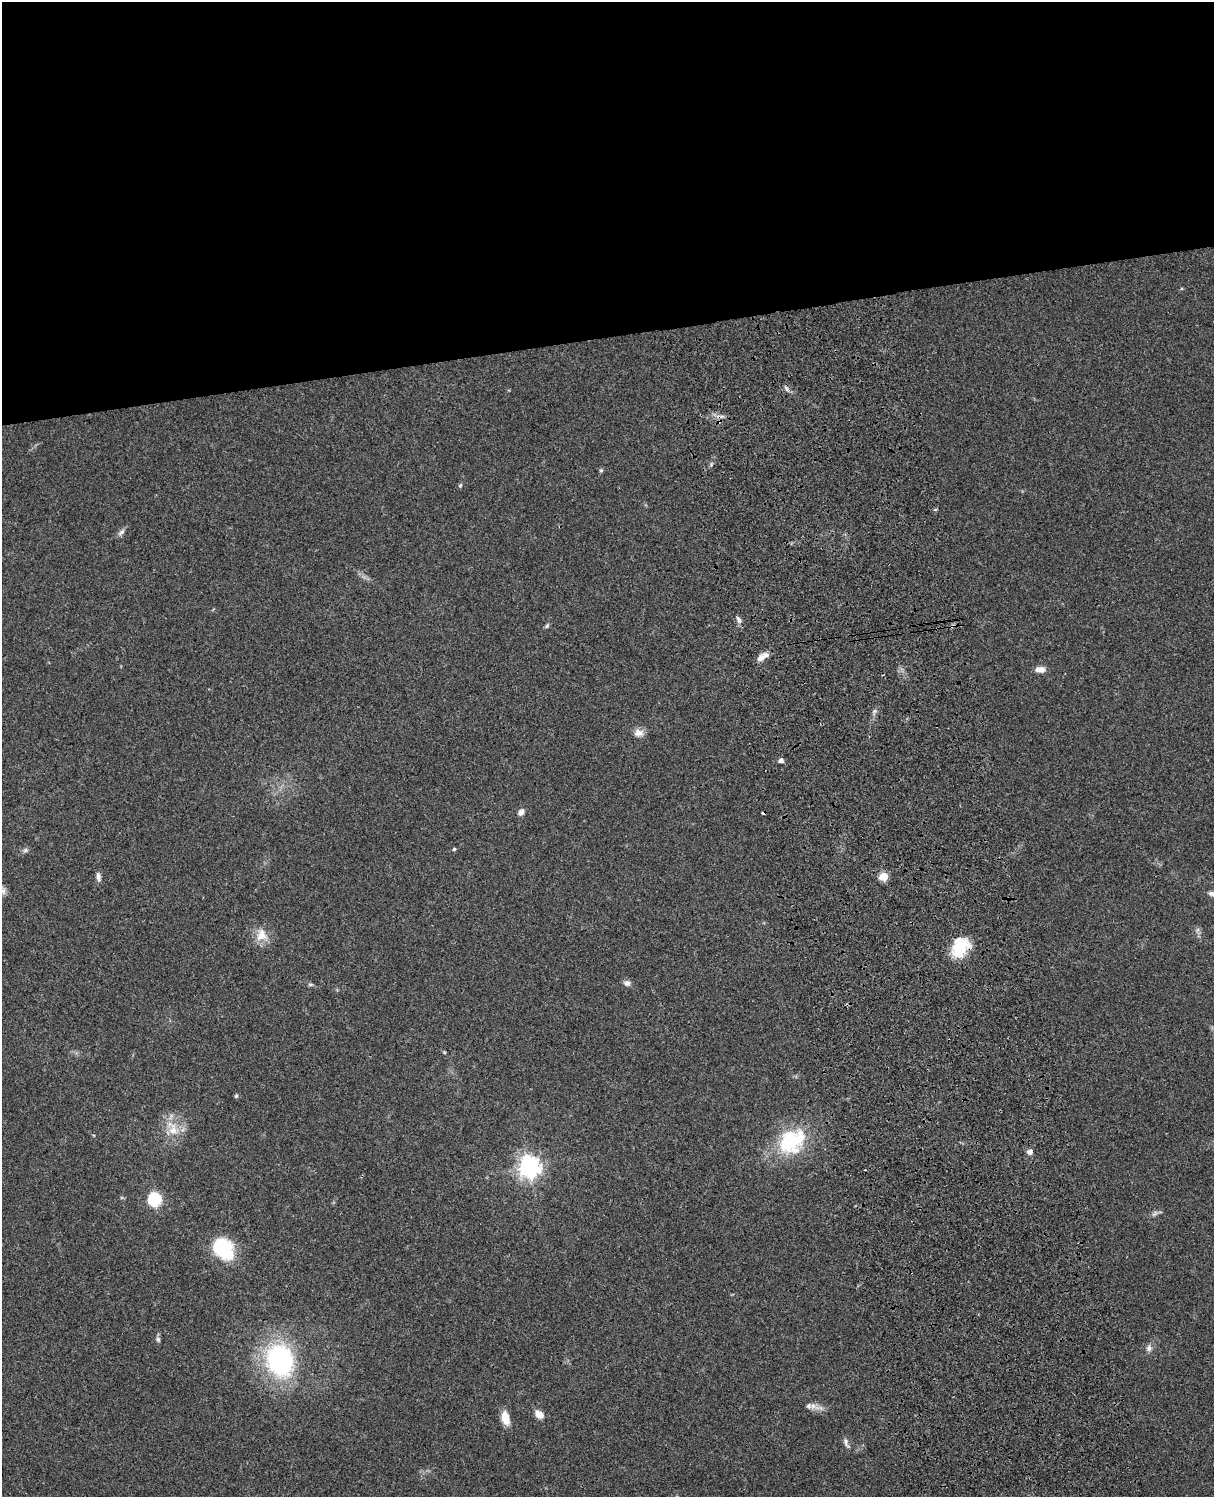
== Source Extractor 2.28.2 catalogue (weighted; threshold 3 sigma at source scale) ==
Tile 2 of 4 x 3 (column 2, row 1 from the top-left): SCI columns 1333-2544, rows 3268-4762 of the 5087 x 4926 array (HDU 1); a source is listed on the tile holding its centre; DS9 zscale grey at full resolution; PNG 1216 x 1499 px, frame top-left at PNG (2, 2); no overlay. Shown black and unused: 23% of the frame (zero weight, under 3 of 4 exposures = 6% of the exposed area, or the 3 px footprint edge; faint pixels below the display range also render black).
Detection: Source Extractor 2.28.2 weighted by HDU 2 'WHT'; one run over the whole footprint, this tile lists its part. Background 0.0955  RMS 0.0063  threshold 0.0283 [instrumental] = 3 sigma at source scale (4.5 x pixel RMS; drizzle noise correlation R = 1.50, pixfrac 1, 0.05/0.05 arcsec/px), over >= 5 px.
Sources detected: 40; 1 cosmic-ray / hot-pixel residue — not listed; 2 inside a brighter listed object's ellipse — not listed separately; the other 37 listed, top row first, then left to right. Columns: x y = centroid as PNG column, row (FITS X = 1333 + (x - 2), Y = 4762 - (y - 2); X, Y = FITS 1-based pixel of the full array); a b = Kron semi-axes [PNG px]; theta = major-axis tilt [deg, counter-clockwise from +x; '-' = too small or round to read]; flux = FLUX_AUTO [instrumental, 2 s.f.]
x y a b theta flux
786 389 8 3 -71 1.2
722 416 8 4 -1 1.8
601 470 5 5 - 0.85
460 485 7 5 68 0.85
121 532 11 6 45 2.2
738 620 11 5 -62 2
547 626 8 5 46 1.2
761 658 11 8 45 4.1
1040 669 12 7 0 4.3
639 733 13 10 -10 4.3
781 760 5 4 - 2.6
521 812 9 7 61 2.6
454 849 4 4 - 0.79
25 850 8 6 22 1.4
98 876 11 6 -79 2.5
883 877 5 5 - 18
3 891 10 6 -90 2.3
1212 894 10 6 -13 2.2
261 935 18 16 -81 8.8
960 947 26 17 46 20
627 983 9 7 -4 2.3
310 984 7 5 -5 1.1
236 1096 5 4 - 0.88
173 1129 25 14 -64 12
792 1141 40 30 40 44
1030 1152 7 5 7 3
529 1167 8 8 - 420
154 1199 6 6 - 84
1155 1213 10 5 45 1.7
223 1248 27 19 -48 32
158 1339 8 6 -62 1.4
1149 1348 9 7 88 2.5
280 1360 35 28 -73 91
813 1406 18 8 -22 4.5
539 1414 9 6 -40 6.6
505 1418 18 9 -77 7.2
846 1443 15 5 -66 2.2
Overlapping masked pixels (flux is a lower limit): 3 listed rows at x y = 722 416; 960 947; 1030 1152
Isophote crosses this tile's border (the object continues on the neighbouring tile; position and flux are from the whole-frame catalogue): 1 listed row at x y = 1212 894